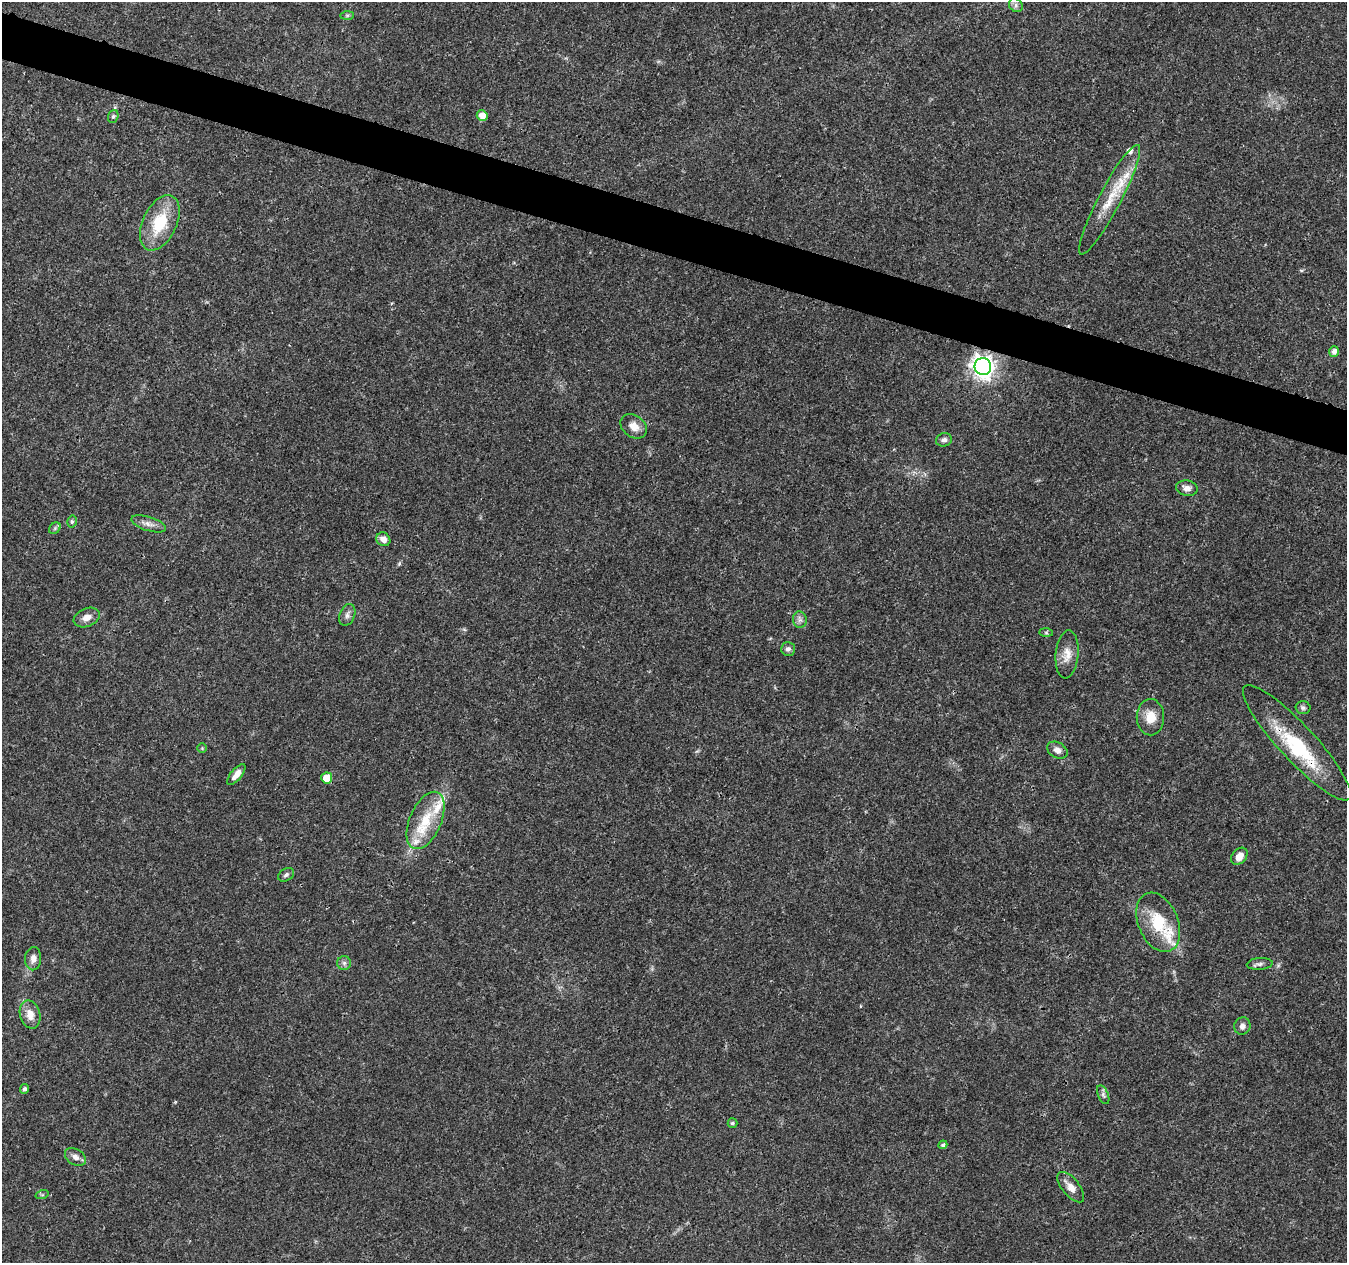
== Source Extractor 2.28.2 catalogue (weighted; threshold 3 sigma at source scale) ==
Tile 11 of 4 x 4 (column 3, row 3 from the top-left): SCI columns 2699-4043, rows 1544-2804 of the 5392 x 5546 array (HDU 1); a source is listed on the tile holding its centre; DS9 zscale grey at full resolution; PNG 1349 x 1265 px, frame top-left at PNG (2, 2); each listed source drawn as its Kron ellipse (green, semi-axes under 4 px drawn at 4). Shown black and unused: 4% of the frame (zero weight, under 3 of 4 exposures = <1% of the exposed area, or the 3 px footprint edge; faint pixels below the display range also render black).
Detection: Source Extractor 2.28.2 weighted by HDU 2 'WHT'; one run over the whole footprint, this tile lists its part. Background 0.0261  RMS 0.0019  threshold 0.00865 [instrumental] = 3 sigma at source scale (4.5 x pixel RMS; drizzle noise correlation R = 1.50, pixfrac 1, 0.0396/0.0396 arcsec/px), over >= 5 px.
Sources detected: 50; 1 inside a brighter object's white glare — neither listed nor drawn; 5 inside a brighter listed object's ellipse — not listed separately; the other 44 listed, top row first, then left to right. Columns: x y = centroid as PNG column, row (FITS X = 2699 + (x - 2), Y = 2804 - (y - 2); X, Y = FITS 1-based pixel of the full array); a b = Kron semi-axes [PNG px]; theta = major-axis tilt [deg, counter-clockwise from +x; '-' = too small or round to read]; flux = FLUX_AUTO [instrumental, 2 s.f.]
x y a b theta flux
1016 5 7 6 - 0.6
347 15 7 4 1 0.29
113 116 6 5 - 0.35
482 116 5 5 - 1.8
1110 200 62 11 62 6.4
160 223 29 17 65 8.3
1334 351 5 5 - 0.97
983 367 8 8 - 130
634 426 14 10 -37 1.9
944 440 8 6 20 0.64
1187 488 11 7 -12 1.1
72 521 6 4 75 0.34
149 524 18 7 -18 1.2
55 528 6 5 - 0.37
383 539 7 6 - 1.3
347 615 11 7 68 0.85
87 618 13 9 22 1.4
800 620 8 7 - 0.69
1046 633 7 4 -1 0.29
788 649 7 7 - 0.63
1067 654 24 11 85 2.4
1303 708 7 6 - 0.49
1150 717 18 14 -88 3
1297 743 77 18 -47 12
202 748 5 5 - 0.22
1057 750 11 7 -31 1.2
236 774 13 5 51 1.4
327 778 5 5 - 3.2
426 820 30 16 67 6.9
1239 856 9 7 49 1.6
286 875 8 6 31 0.47
1158 922 31 20 -67 7.5
33 959 12 8 87 1.2
344 963 7 7 - 0.53
1260 964 13 6 5 0.66
30 1014 14 10 -74 2.1
1242 1026 9 8 - 0.92
24 1089 5 4 - 0.53
1103 1095 10 5 -66 0.51
732 1123 5 4 - 0.36
943 1145 4 4 - 0.49
75 1157 11 8 -33 1.1
1071 1187 18 8 -51 1.9
42 1195 7 4 18 0.3
Overlapping masked pixels (flux is a lower limit): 1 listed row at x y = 1297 743